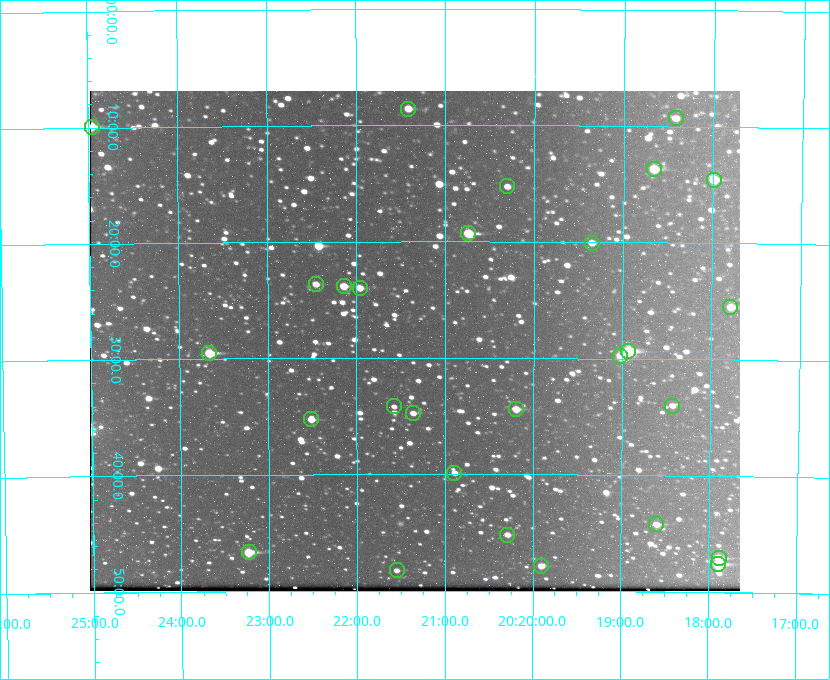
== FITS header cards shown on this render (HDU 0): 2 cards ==
NAXIS1  =                  650 / Width of table row in bytes
NAXIS2  =                  500 / Number of rows in table

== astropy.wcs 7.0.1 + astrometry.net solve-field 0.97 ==
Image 650 x 500 px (HDU 0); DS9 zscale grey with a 90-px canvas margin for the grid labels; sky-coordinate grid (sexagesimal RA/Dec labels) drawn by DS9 from the SOLVED WCS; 28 Tycho-2 reference stars matched to detected sources circled (green)
Header WCS: none
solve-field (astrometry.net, Tycho-2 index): SOLVED blind (the file carries no WCS)
Solved WCS: RA---TAN-SIP/DEC--TAN-SIP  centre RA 20:21:21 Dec +59:29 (305.34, +59.48 deg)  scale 5.16 arcsec/px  FOV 55.9' x 43.0'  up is -180 deg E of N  parity flipped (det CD > 0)
(file carries no celestial WCS; the grid is the blind solution)
Tycho-2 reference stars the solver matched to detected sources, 28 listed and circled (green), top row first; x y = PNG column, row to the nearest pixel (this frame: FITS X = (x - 92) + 1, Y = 500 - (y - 91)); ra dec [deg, ICRS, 3 dp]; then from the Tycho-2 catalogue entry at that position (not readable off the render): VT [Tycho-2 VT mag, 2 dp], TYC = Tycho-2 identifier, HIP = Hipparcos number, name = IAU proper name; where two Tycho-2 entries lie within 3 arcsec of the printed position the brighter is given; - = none
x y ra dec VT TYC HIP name
410 109 305.353 +59.143 10.51 3949-1307-1 - -
678 118 304.606 +59.155 10.95 3949-1673-1 - -
94 127 306.240 +59.165 8.78 3949-1539-1 100701 -
656 169 304.666 +59.228 9.63 3949-1325-1 - -
716 180 304.498 +59.243 9.91 3949-663-1 - -
509 186 305.075 +59.254 11.10 3949-857-1 - -
470 233 305.185 +59.322 8.95 3949-1869-1 - -
594 243 304.838 +59.335 10.93 3949-1877-1 - -
318 284 305.613 +59.394 10.81 3949-1261-1 - -
346 286 305.535 +59.397 10.37 3949-1383-1 - -
362 288 305.490 +59.400 10.79 3949-1179-1 - -
732 307 304.447 +59.425 10.97 3949-965-1 - -
630 351 304.733 +59.490 8.93 3949-1451-1 - -
211 353 305.915 +59.492 9.25 3949-1149-1 - -
622 356 304.755 +59.496 9.37 3949-615-1 - -
396 406 305.394 +59.570 11.70 3949-405-1 - -
674 406 304.607 +59.567 11.00 3949-1861-1 - -
518 409 305.049 +59.573 10.18 3949-1099-1 - -
415 413 305.340 +59.579 10.98 3949-39-1 - -
313 419 305.628 +59.588 10.19 3949-1517-1 - -
456 473 305.223 +59.664 11.52 3949-1631-1 - -
658 524 304.649 +59.737 10.61 3949-735-1 - -
509 535 305.073 +59.753 11.06 3949-89-1 - -
251 552 305.808 +59.778 8.73 3949-715-1 100545 -
721 558 304.470 +59.785 9.54 3949-1615-1 - -
720 564 304.474 +59.793 10.98 3949-1187-1 100048 -
543 566 304.976 +59.797 11.33 3949-1031-1 - -
399 570 305.387 +59.804 11.49 3949-285-1 - -